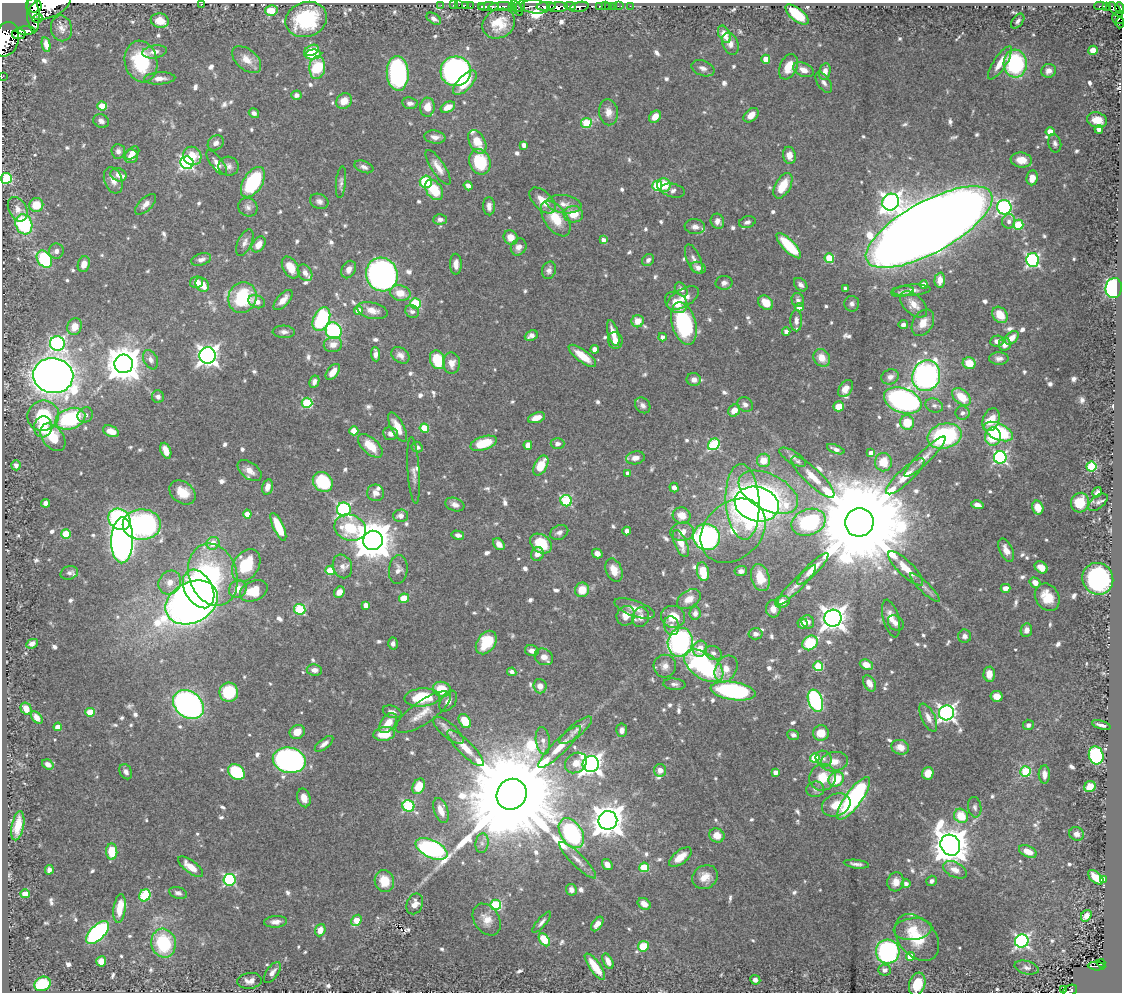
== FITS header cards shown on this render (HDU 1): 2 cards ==
NAXIS1  =                 1120
NAXIS2  =                  990

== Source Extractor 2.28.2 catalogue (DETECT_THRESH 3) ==
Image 1120 x 990 px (HDU 1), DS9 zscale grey, 1 PNG px = 1 image px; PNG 1124 x 994 px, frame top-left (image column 1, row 990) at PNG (2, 3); each listed source drawn as its Kron ellipse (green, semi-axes under 4 px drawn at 4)
Background 0.57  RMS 0.011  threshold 0.032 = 3 sigma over >= 5 px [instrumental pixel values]
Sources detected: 826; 1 with non-positive FLUX_AUTO (blend fragments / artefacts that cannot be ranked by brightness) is neither listed nor drawn; of the other 825, the 500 brightest by FLUX_AUTO listed and drawn (325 fainter detections omitted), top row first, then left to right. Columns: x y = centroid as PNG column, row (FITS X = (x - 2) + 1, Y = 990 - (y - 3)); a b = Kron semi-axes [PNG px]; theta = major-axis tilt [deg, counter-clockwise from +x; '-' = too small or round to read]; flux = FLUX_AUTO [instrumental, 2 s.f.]
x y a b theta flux
201 4 3 2 - 5.2
441 5 2 2 - 12
453 5 2 2 - 10
459 5 2 2 - 4
34 6 8 7 - 1000
50 6 22 11 24 3300
466 6 4 3 - 49
470 6 2 2 - 9.8
520 6 6 3 54 11
546 6 10 3 2 290
570 6 5 3 - 210
599 6 3 2 - 54
605 6 2 2 - 5.5
609 6 3 3 - 34
613 6 2 2 - 6.3
619 6 5 2 - 13
630 6 2 2 - 7.4
1100 6 6 3 2 16
482 7 3 3 - 99
488 7 10 4 2 730
501 7 13 3 4 710
512 7 4 3 - 53
535 7 14 7 -5 240
557 7 10 5 1 980
579 7 9 5 11 660
1106 7 3 2 - 14
517 8 8 2 -60 170
1120 8 6 3 -71 340
1115 10 9 4 -49 390
271 11 6 5 - 23
33 14 18 6 -87 1600
797 14 14 6 -39 30
1119 17 7 6 - 140
38 18 5 3 - 320
306 19 21 17 20 55
434 19 8 5 -33 3.3
160 21 9 7 -13 10
1018 21 8 5 53 2.7
1120 23 5 3 - 55
499 24 17 14 31 17
61 28 13 10 -79 5.1
26 31 9 3 0 300
19 34 7 5 7 360
724 34 9 5 -63 9.6
6 39 17 12 72 2700
46 44 7 4 -79 5
730 44 11 7 -68 4.6
311 50 8 5 26 17
1093 50 5 4 - 15
154 52 12 6 10 4.9
313 55 8 5 5 12
247 59 17 10 -40 9.1
766 59 4 4 - 14
141 61 21 16 -77 44
1000 63 19 6 57 10
1015 64 14 11 -85 76
788 67 13 8 66 11
317 68 11 8 85 41
703 68 12 7 -20 4.1
803 70 11 6 -23 5.9
456 71 15 15 - 280
825 71 8 5 77 5.8
1049 71 7 7 - 4.2
398 73 17 11 -86 120
2 77 2 2 - 6.2
160 78 16 6 3 4.9
824 82 11 6 -56 3.2
465 83 15 7 46 14
296 95 5 4 - 3.2
344 101 8 7 - 8.7
410 103 8 5 -7 3.3
102 106 4 4 - 18
427 107 9 7 86 8.4
448 107 8 5 28 7.3
608 112 13 9 -82 6.6
254 113 5 4 - 2.6
751 115 9 5 42 6.2
655 117 7 5 52 7.3
1097 120 10 7 -16 11
101 121 8 6 -28 2.8
586 123 5 5 - 35
1099 129 4 4 - 4.1
1050 132 4 4 - 12
435 137 11 6 -9 4.4
477 142 13 8 -62 13
216 143 8 7 - 3.9
1055 143 9 6 -78 2.7
524 145 4 4 - 4.4
118 151 7 7 - 3.3
132 153 8 5 38 5.3
789 155 8 6 -80 6.1
131 156 7 6 - 4.8
192 156 9 8 - 16
1021 160 10 7 -7 9.3
480 162 13 10 -68 31
187 163 7 6 - 170
217 163 15 6 -53 4.7
228 166 10 9 - 3.6
364 167 10 5 -21 2.8
438 167 20 7 -57 7.7
118 175 8 6 -19 4.6
6 178 5 5 - 55
1032 178 7 5 82 7.2
113 180 13 9 -70 5.9
253 182 17 9 58 60
341 182 16 5 84 2.6
426 182 6 6 - 33
664 185 7 6 - 15
468 186 5 4 - 4.2
657 186 5 5 - 40
783 186 14 7 61 17
434 190 11 7 -56 20
673 190 12 6 -13 3.2
542 200 16 9 -44 11
319 201 9 7 -23 3
891 202 9 8 - 370
145 204 13 6 45 4.5
564 204 17 9 -8 7
36 205 7 7 - 14
489 206 9 6 -89 4.3
248 207 10 9 - 3.3
1004 207 7 7 - 170
18 209 13 9 -62 5.5
573 214 10 8 2 13
556 218 20 11 -55 20
440 219 6 5 - 3
717 221 7 6 - 3.8
1009 221 7 6 - 3.5
747 222 8 5 16 2.8
24 224 10 8 -71 61
1018 225 5 5 - 36
695 227 10 7 -6 3.8
929 227 71 25 29 3900
511 237 7 6 - 8
603 240 4 4 - 3.2
245 242 14 6 64 3.5
259 244 9 6 54 7.5
789 246 17 6 -46 37
519 247 9 7 57 4.6
56 251 7 7 - 3.3
829 258 5 5 - 32
44 259 9 7 -55 53
694 259 15 7 -67 3.9
201 260 10 6 18 3.5
648 260 6 5 - 2.9
1033 260 7 6 - 140
84 264 8 6 75 7.6
456 264 10 6 -89 4.6
291 267 12 7 -59 12
698 268 8 5 -18 3.9
349 269 9 6 62 4.7
549 270 9 7 73 3.3
305 273 9 6 -58 4.1
382 274 17 15 -66 270
940 280 7 5 87 7.2
197 282 6 5 - 6.2
724 283 8 7 - 2.9
202 285 8 6 -48 10
801 285 8 5 -45 2.8
924 285 4 4 - 8.3
845 288 4 3 - 2.7
1114 288 10 8 85 120
681 289 8 5 -55 2.7
911 290 19 5 4 5
903 292 11 5 11 2.6
400 293 10 7 -13 11
242 297 15 14 - 50
683 298 18 9 29 9.5
283 300 12 6 48 6.7
798 300 7 6 - 2.6
257 302 8 6 -22 5.9
676 302 12 9 -39 10
415 303 5 5 - 49
766 303 8 6 -41 11
852 304 8 7 - 2.6
913 304 16 9 -42 8.4
799 307 4 4 - 7.5
358 310 4 4 - 7.1
372 311 16 8 -14 7.7
412 311 7 6 - 2.8
1000 315 9 7 -51 13
321 319 13 8 65 75
638 321 6 6 - 11
796 321 10 6 89 3.4
923 323 14 10 59 9.1
684 324 22 12 -74 88
903 325 5 4 - 2.5
75 326 8 7 - 9.1
334 331 8 8 - 85
284 332 11 6 -3 3.1
786 332 4 4 - 3.3
613 333 13 5 -74 8.3
531 336 7 5 23 3.4
662 337 4 4 - 2.9
1012 338 8 5 44 6.3
615 340 8 7 - 5.1
997 341 7 5 9 4.2
57 343 7 7 - 160
1005 344 7 5 78 5.8
333 345 9 7 12 6
595 349 4 4 - 6.7
376 354 7 4 -86 4
208 355 8 8 - 430
400 355 10 7 -37 4.2
582 356 16 6 -37 14
822 358 9 7 -54 9
999 358 10 6 2 3.2
151 360 10 7 -66 3.4
437 360 9 7 -71 33
451 363 11 8 -88 7
969 363 6 6 - 13
124 364 9 9 - 1700
333 372 9 5 52 7.2
53 376 20 17 -8 990
926 376 15 14 - 200
890 377 9 7 24 3.7
694 380 7 6 - 5
314 382 6 4 64 2.7
846 389 9 6 56 7.1
158 397 6 6 - 2.7
962 397 11 7 -40 18
903 400 19 12 -20 220
307 403 5 5 - 51
745 404 8 6 -32 3.1
643 405 8 7 - 3.1
934 405 9 7 -19 2.6
839 406 5 5 - 11
734 410 6 5 - 7.3
962 413 7 6 - 2.7
85 415 8 7 - 2.9
43 416 16 15 - 39
536 418 9 5 19 7.4
70 419 15 10 19 75
991 420 12 8 68 16
907 423 7 7 - 16
43 427 10 9 - 17
397 427 16 6 -63 10
424 428 4 4 - 22
111 431 8 5 -23 7.2
354 431 4 4 - 14
998 431 15 8 -25 49
390 434 7 6 - 3.8
944 436 17 12 13 86
53 437 16 10 -52 20
993 437 9 8 - 30
484 443 14 6 17 24
557 444 7 5 2 2.8
714 444 6 5 - 62
528 445 4 4 - 9.2
370 446 15 8 -43 15
417 447 6 5 - 2.6
836 449 9 4 -21 2.6
166 451 8 5 -69 7.8
871 453 4 4 - 4.7
793 457 15 6 -31 3.3
925 457 28 6 45 6.4
1000 457 6 6 - 140
635 458 9 6 10 5.5
763 460 7 6 - 10
883 462 9 8 - 14
16 465 5 5 - 2.8
541 465 11 6 61 16
1091 466 5 5 - 62
414 470 33 6 -86 4.4
250 471 14 8 -37 6.6
628 473 4 4 - 2.7
905 476 25 7 43 10
813 477 28 8 -44 12
323 482 11 9 -44 40
268 487 8 5 75 5.8
674 488 5 4 - 3.6
182 492 14 10 -37 13
768 492 32 18 -27 55
1097 492 5 4 - 2.6
376 493 8 8 - 4.6
566 501 6 5 - 66
743 502 38 17 -87 160
1098 502 11 6 39 2.7
46 503 4 4 - 3.8
1080 503 10 9 - 17
757 504 22 17 -15 400
455 505 10 6 -20 3.5
977 505 6 4 -15 3.7
1038 508 7 5 -76 9.9
344 509 7 7 - 130
247 514 4 4 - 7.4
682 515 9 8 - 8.8
401 516 7 6 - 4.8
119 519 12 10 -37 100
808 522 17 13 20 80
859 522 14 14 - 28000
142 524 19 15 1 160
278 527 15 5 -65 24
350 528 16 13 -19 36
627 531 4 4 - 2.9
733 531 36 28 43 34
559 532 9 7 26 3.2
682 532 12 9 7 7
66 534 5 4 - 24
458 535 6 4 -13 3
706 537 13 13 - 170
122 540 23 11 89 480
373 540 10 9 - 2300
213 543 6 6 - 10
499 544 7 5 -48 4.8
541 544 12 8 -37 26
681 544 14 6 -67 8.7
1006 550 12 6 -65 6.6
597 553 5 4 - 4.7
537 554 7 6 - 5.1
246 565 18 12 57 32
342 566 12 9 -70 4.9
1041 567 7 5 -37 8
906 568 23 7 -44 11
813 569 21 5 45 9.4
398 570 14 9 84 5
614 570 12 8 -68 8.9
330 571 4 4 - 22
741 571 6 5 - 3.6
703 572 9 6 -79 17
69 573 9 6 17 3
213 575 32 24 -72 87
760 578 14 9 -75 14
1098 579 16 15 - 120
170 582 12 10 55 8
1035 583 5 4 - 7.5
796 585 27 6 46 5.8
925 587 20 5 -44 4
1005 588 5 4 - 5
199 589 21 13 -60 330
238 589 9 8 - 7.6
582 590 7 7 - 14
254 591 14 10 25 19
339 592 6 5 - 5.4
1047 597 14 11 -59 16
404 598 5 4 - 16
689 599 13 8 32 7.3
192 602 27 20 27 600
782 602 7 6 - 7.5
366 605 4 4 - 4.9
635 608 21 8 -20 8.2
300 609 6 5 - 44
773 609 8 7 - 5.4
695 613 6 5 - 3.8
626 616 10 9 - 8.3
641 617 10 8 71 4.9
673 617 12 11 - 14
833 618 8 8 - 720
891 618 19 7 -75 7.8
808 622 7 6 - 3.2
803 623 5 5 - 6.6
896 623 9 7 -46 3.4
672 626 9 7 -73 3.6
1026 630 7 5 80 4.5
755 634 7 5 -4 2.8
965 636 6 6 - 3.2
680 642 14 12 76 200
393 643 6 5 - 2.9
486 643 13 9 55 26
810 643 8 6 38 37
32 644 6 4 26 3.4
700 649 8 7 - 8.7
532 651 7 5 -15 4.4
713 653 9 7 -22 3.2
544 657 10 8 -31 6.1
866 665 7 5 -23 10
665 666 11 11 - 5.7
704 666 22 12 -35 110
818 666 5 5 - 38
726 669 14 10 61 8.3
314 670 8 5 -6 4.1
512 672 4 4 - 3.8
989 674 7 5 87 7.6
869 683 8 5 -61 5.8
674 684 11 5 -5 2.7
540 686 7 6 - 4.9
442 689 9 7 -15 21
733 691 22 9 -8 110
229 692 9 9 - 39
997 696 6 5 - 8.3
422 697 18 9 4 33
448 701 11 7 56 4.3
815 701 11 7 -70 110
188 705 17 13 -38 260
26 709 6 5 - 8.6
90 712 5 4 - 22
392 712 10 6 -19 3.4
423 712 32 11 35 12
946 713 7 7 - 280
37 717 7 4 -49 5.4
928 718 15 6 -64 5.9
465 721 8 5 -56 16
388 723 11 7 53 11
1028 725 5 5 - 2.8
1101 725 9 3 -16 2.9
58 727 4 4 - 8.4
448 730 19 7 -40 5.1
576 730 20 6 39 5.2
622 730 6 5 - 3.9
297 732 8 6 31 8.9
821 733 8 8 - 12
384 734 11 7 9 14
793 735 6 5 - 2.6
543 741 14 7 -82 4.3
324 744 11 5 38 3.6
560 747 29 7 44 12
900 747 9 7 -17 7.3
465 748 25 7 -45 10
1096 755 9 7 -75 94
815 758 5 4 - 29
824 759 8 7 - 3.1
289 760 16 12 -12 220
834 762 14 9 8 8.5
576 763 12 9 36 9.1
48 764 6 4 -35 3.9
591 764 8 8 - 470
660 770 6 6 - 4.6
1026 771 5 5 - 53
126 772 8 6 -63 3.4
236 772 9 7 -38 45
775 772 4 4 - 5
928 773 6 5 - 11
1044 774 9 6 -89 5
823 777 13 13 - 16
836 779 8 7 - 20
419 786 8 6 63 15
1090 787 6 5 - 10
815 789 9 8 - 2.6
512 794 16 14 57 31000
304 798 9 6 -76 6.9
853 798 25 8 54 140
836 805 15 11 23 13
408 806 6 5 - 74
975 807 10 6 -82 2.6
441 810 13 7 -71 8.3
961 816 7 6 - 19
608 820 9 9 - 1400
18 826 15 6 79 12
571 833 16 10 -56 110
1077 834 7 7 - 3.5
717 835 8 7 - 7.9
482 843 10 6 82 3.3
950 845 11 9 -62 1800
431 849 17 9 -26 180
1028 851 9 5 -24 7.5
112 852 8 5 -86 20
680 857 13 6 37 10
578 860 25 6 -45 6.4
856 864 13 4 -7 2.8
607 865 6 4 -54 6.4
191 867 15 6 -37 11
644 867 5 4 - 31
49 870 5 4 - 3.1
955 870 13 7 -27 6.5
705 877 13 11 35 9.5
1096 877 9 5 -40 12
1103 879 4 3 - 4.6
229 880 6 6 - 100
384 881 11 9 -69 17
931 881 5 5 - 2.6
896 882 9 8 - 6.7
906 884 4 4 - 2.9
571 890 6 5 - 3.8
178 893 9 5 -18 2.5
25 894 4 4 - 12
145 895 6 5 - 42
415 904 11 8 67 6.4
644 904 7 5 -35 5.6
496 905 5 5 - 66
120 908 14 6 83 13
1086 916 6 5 - 5.9
356 920 6 4 58 14
487 920 17 12 -56 9
276 922 11 5 4 4.8
542 922 13 4 50 2.9
597 924 8 5 55 5.4
913 929 19 11 6 11
320 930 6 5 - 7.7
97 933 14 7 45 140
917 937 26 18 -49 31
544 940 7 4 -52 31
1022 941 7 6 - 180
163 943 14 12 -76 46
643 946 5 5 - 23
888 952 12 11 - 140
910 956 4 4 - 15
101 961 5 5 - 12
608 961 8 4 -64 4.7
1101 963 4 3 - 80
1097 966 9 3 -3 60
595 967 16 5 -54 15
1027 968 12 6 -13 2.7
884 970 6 5 - 3.6
272 972 12 6 55 4
755 980 5 4 - 2.6
250 981 12 8 6 4.5
42 984 8 7 - 39
917 984 12 8 72 25
1063 990 2 2 - 5.6
1070 990 7 5 23 110
At the frame edge (FLAGS 8, measured only in part): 10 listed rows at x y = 201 4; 34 6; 50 6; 1120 8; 1119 17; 1120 23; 6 39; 2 77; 917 984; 1070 990
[325 fainter detections neither listed nor drawn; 1 non-positive-flux detection neither listed nor drawn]